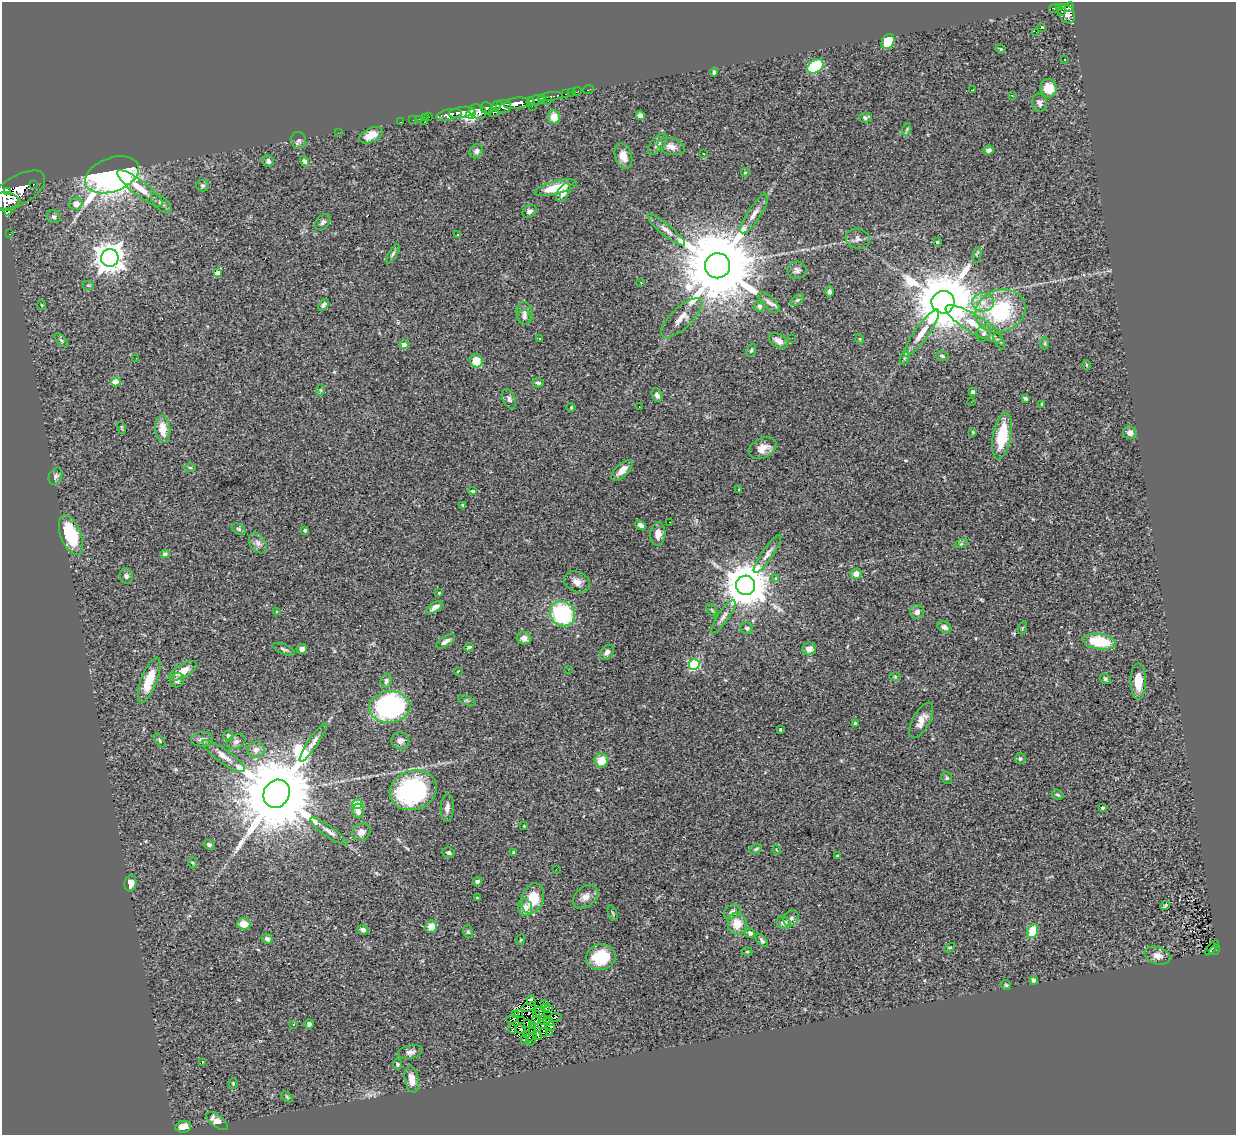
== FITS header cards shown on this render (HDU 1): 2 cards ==
NAXIS1  =                 1234
NAXIS2  =                 1133

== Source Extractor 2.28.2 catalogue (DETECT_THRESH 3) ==
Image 1234 x 1133 px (HDU 1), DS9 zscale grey, 1 PNG px = 1 image px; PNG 1238 x 1137 px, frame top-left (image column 1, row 1133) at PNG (2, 2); each listed source drawn as its Kron ellipse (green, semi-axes under 4 px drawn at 4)
Background 0.777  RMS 0.049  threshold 0.148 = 3 sigma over >= 5 px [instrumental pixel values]
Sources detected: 288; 5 with non-positive FLUX_AUTO (blend fragments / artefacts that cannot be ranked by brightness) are neither listed nor drawn; the other 283 listed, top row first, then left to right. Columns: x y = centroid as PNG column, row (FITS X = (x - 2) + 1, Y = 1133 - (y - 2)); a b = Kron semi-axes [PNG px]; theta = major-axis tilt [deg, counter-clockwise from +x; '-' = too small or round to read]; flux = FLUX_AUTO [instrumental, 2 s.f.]
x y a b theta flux
1069 7 5 3 - 260
1054 8 5 3 - 100
1059 8 4 3 - 130
1062 12 2 2 - 19
1067 14 10 7 -60 500
1041 28 3 2 - 740
1036 32 2 2 - 1.8
888 42 8 6 61 75
1001 49 5 3 - 4.4
1065 60 3 2 - 3
815 66 9 6 35 170
714 72 4 3 - 6.4
1048 88 9 8 - 66
588 90 5 3 - 20
973 90 3 2 - 4.1
577 92 5 2 - 10
571 93 2 2 - 5.9
566 94 3 2 - 13
1012 95 3 2 - 5.6
550 96 12 3 7 230
541 98 3 3 - 140
536 100 9 4 13 270
530 101 4 3 - 240
548 101 2 2 - 15
517 103 13 5 7 1300
1039 103 9 7 -85 13
496 106 6 4 43 150
532 106 2 2 - 14
504 107 7 6 - 490
487 108 6 5 - 370
478 111 9 7 -21 480
462 112 13 5 9 840
493 112 5 3 - 130
471 114 5 3 - 200
449 115 13 5 12 900
640 115 4 4 - 13
429 117 2 2 - 5.7
554 117 7 6 - 44
425 118 3 2 - 8.3
865 118 6 5 - 8.4
419 119 2 2 - 9
413 120 2 2 - 4.8
401 122 2 2 - 6.4
424 122 3 2 - 30
907 129 6 4 71 5.1
338 133 2 2 - 38
371 135 12 7 25 34
298 140 8 7 - 9
657 144 12 6 51 13
671 147 14 8 -14 23
988 150 5 4 - 13
476 151 8 6 49 10
704 154 3 3 - 13
623 156 13 8 -73 35
268 161 6 5 - 12
305 161 5 4 - 8.7
745 172 4 3 - 3.7
112 175 28 17 20 1900
33 184 3 2 - 47
203 186 6 6 - 6.6
140 188 28 7 -38 52
556 188 22 6 14 90
18 190 30 14 31 3400
8 191 3 3 - 290
563 193 10 5 60 24
6 201 13 9 -8 1600
161 203 13 6 -42 13
76 204 6 6 - 27
9 211 3 2 - 13000
529 211 7 6 - 10
754 213 23 6 57 27
54 217 7 6 - 8.1
323 222 9 6 45 9.7
666 230 24 5 -39 25
10 234 3 2 - 14
458 235 3 3 - 16
858 239 12 10 -17 17
937 242 3 3 - 5
393 254 11 4 60 6.9
977 255 8 4 80 6.1
110 258 9 8 - 4800
718 266 12 12 - 57000
797 270 9 8 - 13
218 273 4 4 - 19
641 282 3 2 - 2.2
88 285 6 3 -18 3.1
829 292 6 4 90 8.2
797 300 7 4 35 6.2
769 302 13 6 -43 15
943 302 11 11 - 31000
983 302 11 9 0 32
42 305 5 3 - 2.8
324 305 6 4 55 7.6
759 306 6 5 - 7
1000 311 26 21 21 300
524 313 11 8 -80 17
524 317 7 6 - 9.6
681 318 26 10 44 37
974 324 32 9 -31 75
921 333 28 7 54 51
984 333 9 6 72 11
792 338 2 2 - 3.2
539 339 3 3 - 13
860 339 5 3 - 2.6
61 340 8 4 -45 6.1
778 341 10 6 -33 18
999 341 9 3 -62 5
1045 343 6 4 -90 4.1
404 345 4 4 - 31
751 350 7 4 63 5.4
942 356 6 5 - 6
136 358 2 2 - 11
905 358 7 4 70 5.9
476 361 6 6 - 53
1086 365 5 3 - 2.7
116 382 4 4 - 50
538 383 6 4 -16 7.6
321 390 6 4 72 4.2
973 392 4 4 - 14
657 395 7 5 -68 11
1025 398 4 3 - 5.1
509 399 10 6 -64 11
971 402 2 2 - 1.7
1041 404 3 3 - 5
571 407 4 4 - 3.2
639 407 3 2 - 5.7
122 428 6 3 -71 3.3
163 429 14 7 -84 46
973 432 4 3 - 2.9
1130 433 6 6 - 15
1002 436 23 9 80 130
763 448 14 9 26 35
190 468 5 3 - 3.7
622 471 13 6 44 30
55 476 9 6 65 9.4
739 489 3 2 - 3.3
472 491 4 3 - 3.6
463 505 4 4 - 3.9
669 522 2 2 - 1.7
641 525 6 4 -38 11
239 529 7 5 -28 6.1
305 530 4 3 - 4.8
658 534 11 7 86 28
71 535 21 10 -69 160
258 543 11 7 -56 17
961 544 7 4 19 5.1
165 554 5 4 - 7.6
767 554 23 5 56 21
856 574 5 5 - 26
126 576 7 6 - 8.8
776 578 3 3 - 41
577 582 13 10 -23 26
745 585 10 9 - 14000
439 593 3 2 - 3
435 607 9 4 32 18
712 610 7 3 -53 3.9
277 612 4 4 - 4.1
917 612 7 7 - 14
562 614 13 12 - 310
723 617 20 5 55 17
944 627 7 5 -27 13
747 628 6 5 - 8.5
1022 628 6 4 70 3.5
524 638 7 6 - 17
446 641 11 5 31 15
1099 642 17 7 -8 140
469 647 5 3 - 4.9
284 649 12 4 -22 8
302 649 5 5 - 14
809 649 7 6 - 25
607 652 8 6 53 14
694 665 5 5 - 280
569 669 3 2 - 6
183 671 15 6 31 40
458 671 3 2 - 2.2
895 677 6 4 1 3.4
1105 679 6 5 - 5.4
149 680 24 8 69 88
177 680 7 7 - 11
386 681 7 5 83 11
1138 681 18 7 90 61
467 700 9 3 -21 4.5
390 707 20 16 5 640
921 720 19 8 62 32
855 723 3 3 - 3.5
780 730 3 3 - 4
228 736 5 5 - 6.3
202 739 11 7 2 13
160 740 8 4 -53 5.2
400 741 9 8 - 16
236 742 10 7 26 12
313 742 23 5 56 20
256 750 9 8 - 19
224 756 25 7 -36 32
1020 759 5 5 - 6.1
601 760 7 7 - 51
947 778 6 5 - 4.8
413 790 24 19 19 520
277 794 14 12 57 62000
1058 795 6 4 -30 5.4
357 804 5 4 - 130
447 808 14 6 87 17
1102 808 4 3 - 13
358 811 7 6 - 19
524 826 3 2 - 2.7
329 831 22 5 -35 21
361 832 9 8 - 17
209 845 6 4 -24 8.3
756 849 7 4 26 4.9
777 850 4 3 - 2.6
449 853 6 5 - 8.4
514 853 4 3 - 6.3
837 856 4 3 - 4.5
193 863 6 3 -71 3.4
556 869 3 2 - 3.2
477 881 4 4 - 8.8
130 883 8 6 80 23
585 897 14 10 37 26
477 898 3 2 - 3.9
532 898 15 10 69 92
1165 905 5 2 - 4.4
525 908 8 7 - 31
732 912 9 6 30 11
613 913 8 2 -69 4
791 918 9 7 55 13
784 922 7 6 - 22
244 924 7 6 - 35
737 924 11 9 -83 49
431 927 6 5 - 37
363 930 5 4 - 9.9
1032 931 7 5 65 81
468 932 6 5 - 5.7
750 933 5 4 - 10
267 939 6 5 - 9.8
520 940 5 3 - 2.8
762 940 8 4 -48 6.5
949 948 5 3 - 3.4
1212 948 9 3 51 37
1215 950 6 3 37 90
747 951 5 3 - 3.7
1157 956 13 8 -16 24
601 957 15 13 9 120
1034 980 4 4 - 9.7
1006 985 5 5 - 4.3
531 1000 5 4 - 17
545 1003 3 2 - 6.9
529 1007 8 4 19 4.2
545 1007 3 2 - 3.3
549 1008 2 2 - 3.8
519 1013 2 2 - 2.3
516 1014 2 2 - 1.9
540 1014 7 3 -66 1.3
536 1015 3 2 - 1.9
555 1017 6 2 9 2.7
512 1019 5 2 - 3.2
522 1020 2 2 - 3.9
543 1020 4 3 - 5.3
536 1021 4 2 - 3.7
549 1021 5 2 - 0.61
528 1023 4 2 - 3.4
293 1024 3 3 - 6.7
309 1024 5 5 - 8.8
532 1025 2 2 - 2.4
542 1025 3 2 - 3.6
551 1027 5 4 - 1.6
512 1029 5 3 - 24
520 1029 5 2 - 1.9
533 1031 4 2 - 3.6
550 1032 3 2 - 3
544 1033 4 2 - 0.34
527 1035 3 2 - 1.7
537 1035 4 2 - 4
529 1038 3 2 - 1.7
532 1038 7 2 68 1.6
524 1039 3 2 - 4.6
410 1052 12 6 14 14
202 1063 3 3 - 23
398 1064 5 4 - 5.6
412 1079 13 7 -79 34
233 1083 5 4 - 3.9
287 1097 6 4 -45 4
217 1121 13 6 -35 30
183 1127 8 6 12 32
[5 non-positive-flux detections neither listed nor drawn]